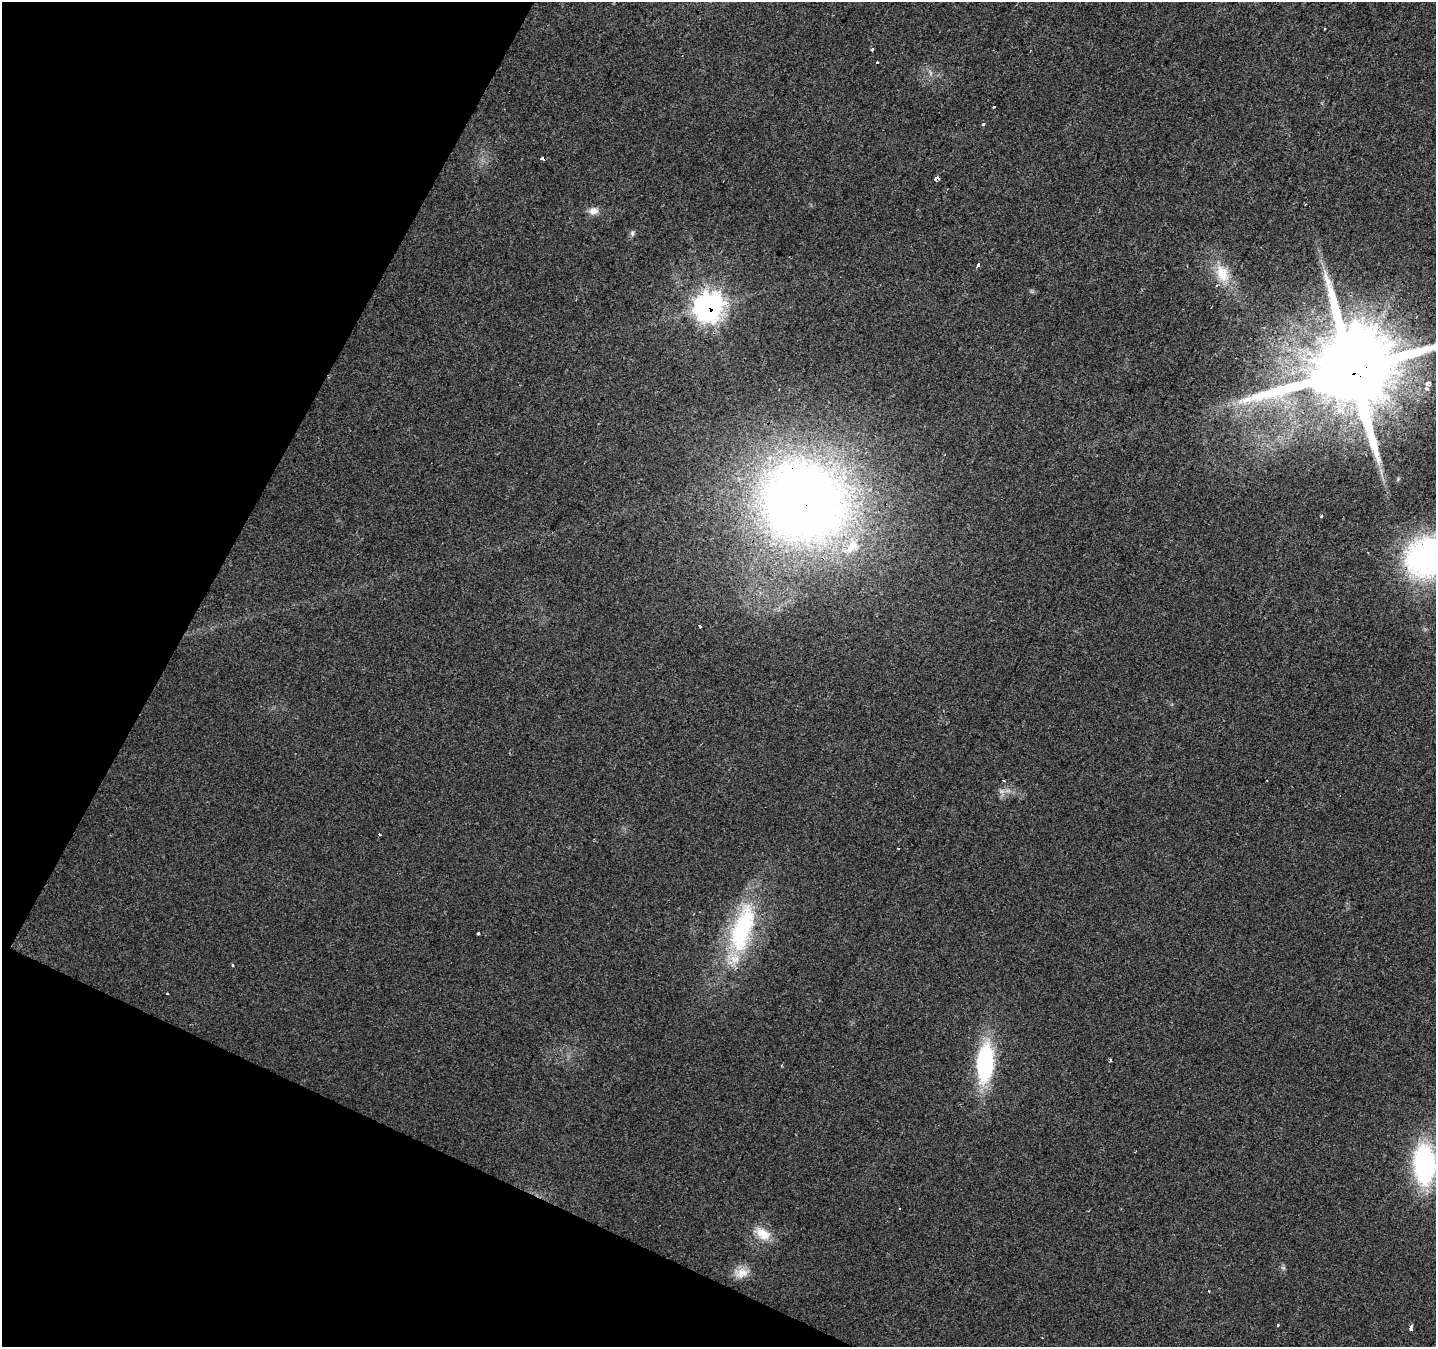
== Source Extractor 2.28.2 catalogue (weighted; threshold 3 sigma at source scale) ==
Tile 9 of 4 x 4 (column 1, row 3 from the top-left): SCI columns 6-1439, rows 1611-2955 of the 5741 x 5843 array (HDU 1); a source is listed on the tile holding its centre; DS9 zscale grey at full resolution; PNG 1438 x 1349 px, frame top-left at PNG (2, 2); no overlay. Shown black and unused: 22% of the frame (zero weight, under 2 of 3 exposures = <1% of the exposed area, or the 3 px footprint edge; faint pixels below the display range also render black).
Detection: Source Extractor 2.28.2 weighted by HDU 2 'WHT'; one run over the whole footprint, this tile lists its part. Background 0.022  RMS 0.006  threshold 0.0268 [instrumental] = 3 sigma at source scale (4.5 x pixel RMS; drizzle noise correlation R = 1.50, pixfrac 1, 0.0396/0.0396 arcsec/px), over >= 5 px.
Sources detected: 39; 1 too faint to see at this stretch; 6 cosmic-ray / hot-pixel residue — not listed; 2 inside a brighter listed object's ellipse — not listed separately; the other 30 listed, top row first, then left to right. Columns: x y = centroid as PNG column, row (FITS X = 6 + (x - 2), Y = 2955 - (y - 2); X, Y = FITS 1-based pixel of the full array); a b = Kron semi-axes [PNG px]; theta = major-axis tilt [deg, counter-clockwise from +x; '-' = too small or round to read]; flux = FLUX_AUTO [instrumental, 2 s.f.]
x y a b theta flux
872 49 3 3 - 1.4
877 62 3 3 - 2.2
994 106 3 3 - 1.5
983 124 3 3 - 1.4
542 158 4 3 - 3.9
936 178 4 3 - 7.6
593 211 13 10 9 4.2
632 233 8 6 -77 1.4
978 265 4 3 - 4.8
1222 273 29 18 -68 17
709 307 12 12 - 400
1352 370 28 24 28 9300
1427 383 3 3 - 19
1426 388 3 3 - 10
804 502 72 64 -28 710
1321 516 3 3 - 7.3
1427 557 53 47 14 120
700 626 3 3 - 1.2
1003 781 3 3 - 1
379 834 3 3 - 0.54
898 848 3 2 - 0.82
742 929 70 26 73 74
478 933 3 3 - 1.5
1110 1060 4 3 - 1.9
985 1063 38 16 85 73
1424 1164 38 21 -89 94
762 1234 24 13 -30 11
1283 1268 7 4 -2 1
741 1273 20 13 17 7.8
1411 1328 5 3 - 4.6
Overlapping masked pixels (flux is a lower limit): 3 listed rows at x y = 709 307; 1352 370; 804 502
Isophote crosses this tile's border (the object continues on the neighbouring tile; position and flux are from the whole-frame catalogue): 2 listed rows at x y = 1352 370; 1427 557